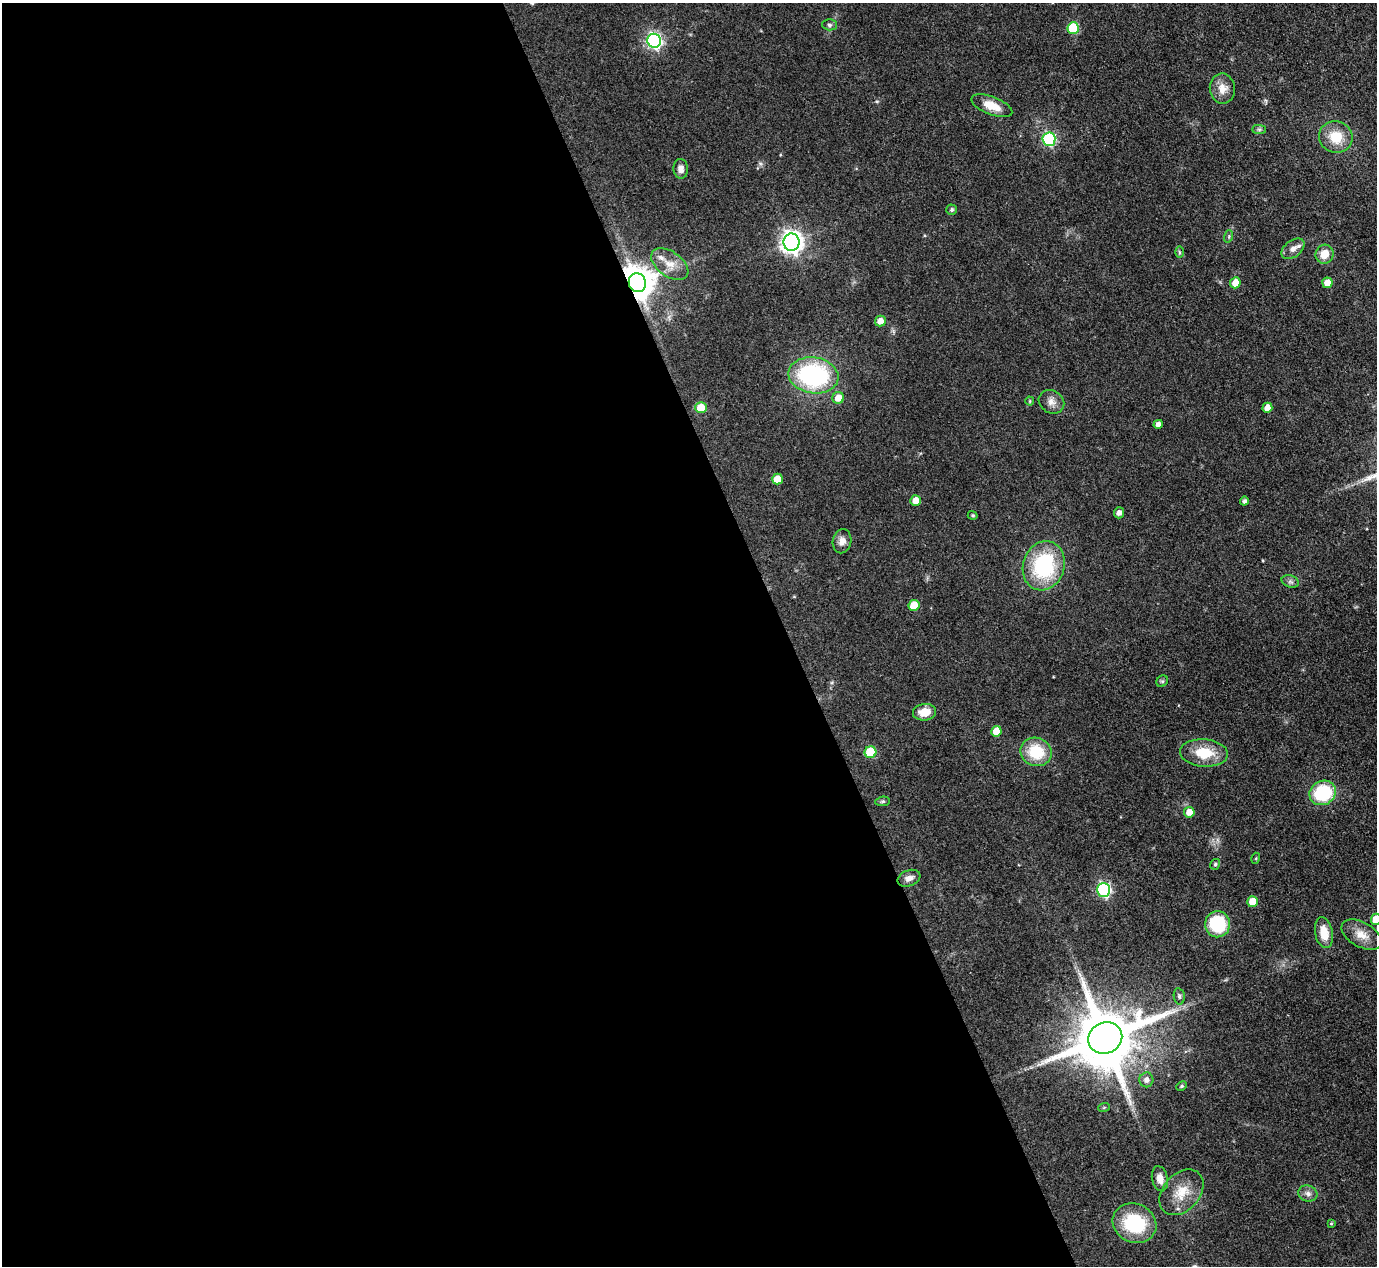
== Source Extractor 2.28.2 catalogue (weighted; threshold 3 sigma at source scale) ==
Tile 9 of 4 x 4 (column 1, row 3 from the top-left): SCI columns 1-1375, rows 1547-2810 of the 5500 x 5490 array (HDU 1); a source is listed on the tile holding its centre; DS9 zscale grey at full resolution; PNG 1379 x 1268 px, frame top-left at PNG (2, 3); each listed source drawn as its Kron ellipse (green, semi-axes under 4 px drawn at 4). Shown black and unused: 57% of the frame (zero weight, under 3 of 4 exposures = <1% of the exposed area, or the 3 px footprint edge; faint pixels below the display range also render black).
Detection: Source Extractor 2.28.2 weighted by HDU 2 'WHT'; one run over the whole footprint, this tile lists its part. Background 0.042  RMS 0.0051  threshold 0.0229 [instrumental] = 3 sigma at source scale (4.5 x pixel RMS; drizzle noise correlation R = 1.50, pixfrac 1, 0.05/0.05 arcsec/px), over >= 5 px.
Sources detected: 65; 1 inside a brighter listed object's ellipse — not listed separately; the other 64 listed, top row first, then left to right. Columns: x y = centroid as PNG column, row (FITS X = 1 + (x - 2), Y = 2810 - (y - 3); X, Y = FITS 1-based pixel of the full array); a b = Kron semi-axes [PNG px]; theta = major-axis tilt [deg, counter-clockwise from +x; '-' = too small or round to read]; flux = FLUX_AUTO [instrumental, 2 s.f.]
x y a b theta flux
829 25 7 5 -2 1.2
1073 28 6 5 - 24
654 41 7 6 - 130
1222 89 15 12 -82 5.9
992 106 22 9 -21 8.1
1259 129 7 4 0 1
1336 137 17 15 -22 12
1049 139 6 6 - 62
681 169 9 7 -86 2.9
952 210 5 5 - 1
1229 236 6 4 73 0.76
792 242 9 8 - 360
1293 249 13 8 38 3.5
1179 252 6 4 -89 0.66
1324 254 9 9 - 7.2
670 264 21 12 -36 7.4
637 283 9 8 - 1000
1235 283 5 5 - 6.5
1327 283 5 5 - 5.1
880 321 5 5 - 3.8
813 375 25 18 -8 72
838 398 6 5 - 6
1030 401 4 4 - 0.48
1051 402 13 11 -31 3.6
701 408 5 5 - 12
1267 408 5 5 - 5.1
1158 424 4 4 - 2.2
777 479 5 5 - 7.6
916 501 5 5 - 5.7
1244 501 4 4 - 1.4
1119 513 5 5 - 2.3
973 515 5 4 - 0.75
842 541 12 9 78 3.3
1044 566 25 20 72 45
1290 581 9 6 -17 1.4
914 605 5 5 - 11
1162 681 6 5 - 0.83
924 712 12 8 7 6.9
996 731 5 5 - 7.4
870 752 6 6 - 21
1036 752 16 14 -21 18
1204 753 24 13 -4 15
1323 793 14 12 28 30
883 801 7 4 6 0.89
1189 812 5 5 - 5.2
1256 858 5 3 - 0.51
1215 864 5 5 - 0.95
909 878 12 8 21 3.1
1104 890 7 6 - 89
1253 902 5 5 - 8.8
1376 919 5 5 - 11
1218 924 13 12 - 31
1324 933 15 9 -79 7.9
1362 935 22 12 -30 6.6
1179 996 8 5 -80 1.1
1105 1038 17 15 27 4400
1146 1080 7 7 - 2.5
1181 1086 6 4 27 0.75
1104 1107 6 3 20 0.54
1160 1179 13 8 -77 4.8
1181 1192 26 18 48 12
1308 1193 9 8 - 2.3
1134 1223 22 19 -24 32
1331 1223 4 3 - 0.49
Overlapping masked pixels (flux is a lower limit): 1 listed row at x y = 637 283
Isophote crosses this tile's border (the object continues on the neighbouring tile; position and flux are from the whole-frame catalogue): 1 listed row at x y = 1376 919